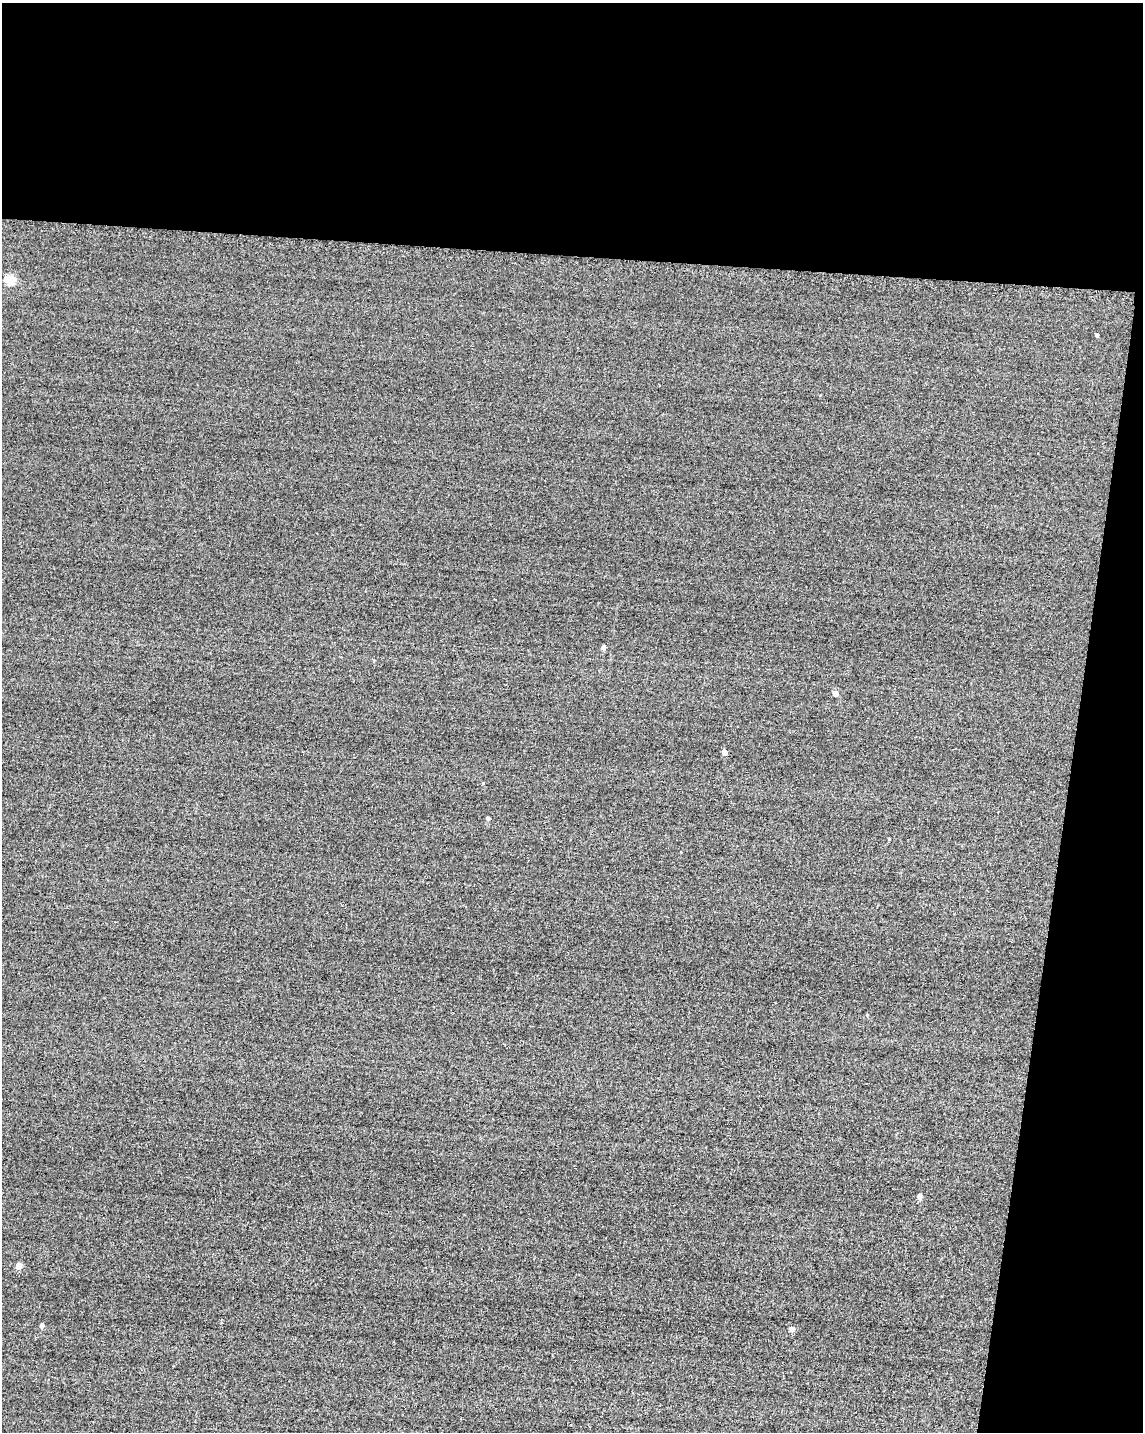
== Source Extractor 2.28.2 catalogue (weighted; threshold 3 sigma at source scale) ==
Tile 4 of 4 x 3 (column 4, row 1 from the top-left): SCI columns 3451-4591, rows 3108-4537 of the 4849 x 4881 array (HDU 1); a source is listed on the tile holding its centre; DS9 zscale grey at full resolution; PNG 1145 x 1434 px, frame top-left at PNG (2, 3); no overlay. Shown black and unused: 24% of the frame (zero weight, under 2 of 3 exposures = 12% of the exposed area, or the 3 px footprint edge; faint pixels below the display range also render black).
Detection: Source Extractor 2.28.2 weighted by HDU 2 'WHT'; one run over the whole footprint, this tile lists its part. Background -0.229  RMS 3.4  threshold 15.2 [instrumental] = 3 sigma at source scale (4.5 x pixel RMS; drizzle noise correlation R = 1.50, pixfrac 1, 0.05/0.05 arcsec/px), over >= 5 px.
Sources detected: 13; all 13 listed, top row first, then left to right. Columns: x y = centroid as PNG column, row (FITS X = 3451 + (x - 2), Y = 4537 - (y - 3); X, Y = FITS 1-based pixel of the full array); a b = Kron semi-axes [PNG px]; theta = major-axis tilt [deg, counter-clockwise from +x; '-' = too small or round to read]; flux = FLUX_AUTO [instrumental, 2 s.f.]
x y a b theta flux
10 279 5 5 - 16000
1097 335 3 3 - 520
604 647 4 4 - 1400
835 693 5 5 - 2500
725 752 4 4 - 1900
483 783 3 3 - 240
488 818 4 4 - 790
889 839 3 3 - 240
867 1015 4 4 - 290
920 1196 4 4 - 2100
19 1265 5 4 - 4000
42 1326 4 4 - 1200
792 1328 5 5 - 2000